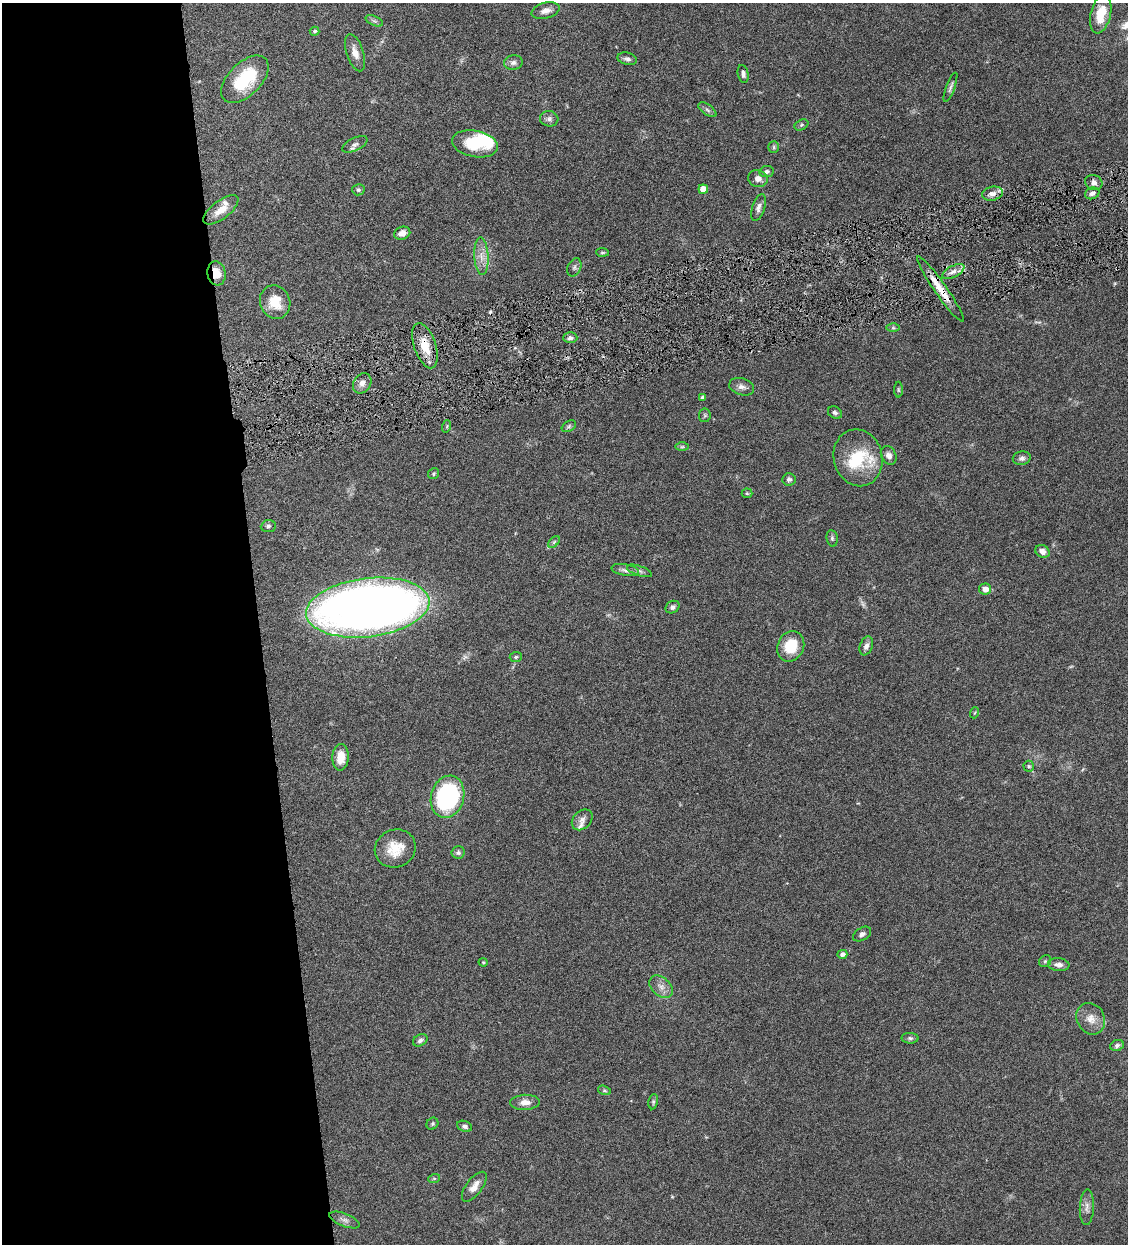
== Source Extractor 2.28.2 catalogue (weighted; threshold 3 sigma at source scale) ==
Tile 9 of 4 x 4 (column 1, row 3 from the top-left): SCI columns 263-1388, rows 1245-2486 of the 4911 x 4971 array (HDU 1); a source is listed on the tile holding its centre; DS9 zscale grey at full resolution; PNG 1130 x 1246 px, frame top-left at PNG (2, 3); each listed source drawn as its Kron ellipse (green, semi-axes under 4 px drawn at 4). Shown black and unused: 23% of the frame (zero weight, under 4 of 8 exposures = <1% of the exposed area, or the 3 px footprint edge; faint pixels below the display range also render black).
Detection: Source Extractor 2.28.2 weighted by HDU 2 'WHT'; one run over the whole footprint, this tile lists its part. Background 0.0442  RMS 0.0037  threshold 0.0153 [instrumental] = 3 sigma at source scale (4.09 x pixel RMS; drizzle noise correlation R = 1.36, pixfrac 0.8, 0.05/0.05 arcsec/px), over >= 5 px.
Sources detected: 98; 2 too faint to see at this stretch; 2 inside a brighter object's white glare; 1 cosmic-ray / hot-pixel residue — neither listed nor drawn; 4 inside a brighter listed object's ellipse — not listed separately; the other 89 listed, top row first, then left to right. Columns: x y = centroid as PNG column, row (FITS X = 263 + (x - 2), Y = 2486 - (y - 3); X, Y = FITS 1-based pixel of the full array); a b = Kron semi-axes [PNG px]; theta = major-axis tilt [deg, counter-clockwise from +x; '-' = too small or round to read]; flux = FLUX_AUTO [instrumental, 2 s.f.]
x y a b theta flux
546 11 14 8 15 2.3
1101 14 20 10 77 7.7
374 21 9 4 -22 0.83
314 31 5 4 - 0.58
355 53 19 8 -71 2.9
627 59 10 6 -14 1.1
513 63 9 7 6 1.3
743 74 9 5 -78 1.1
245 79 29 16 45 18
950 87 16 4 69 0.99
707 110 10 5 -36 0.92
549 119 9 7 -14 1.2
801 125 7 5 28 0.55
355 144 14 6 26 1.4
475 144 23 13 -10 11
774 147 6 5 - 0.53
767 172 7 5 10 0.94
758 179 10 8 -18 2.1
1094 183 9 7 -26 1.5
703 189 5 4 - 4.1
358 190 6 5 - 0.6
1092 193 7 5 20 1
992 194 10 7 12 1.9
758 208 14 6 73 1.5
221 210 21 9 37 4.5
402 233 8 6 21 2.5
602 252 6 4 -4 0.46
481 256 19 7 -87 3.3
574 267 9 6 65 0.93
953 272 12 5 28 1.8
216 273 12 9 -81 4.1
940 289 39 6 -55 6.5
275 302 17 15 -71 6.8
893 328 6 4 0 0.53
570 338 7 5 -1 1.1
425 346 23 11 -71 6.8
362 383 11 8 57 2
742 387 13 8 -17 1.7
898 390 8 3 -89 0.41
702 397 4 3 - 0.67
835 413 7 6 - 0.84
705 415 7 6 - 0.58
447 426 6 4 72 0.37
569 426 8 5 30 0.66
682 447 6 4 1 0.54
889 455 10 7 -62 1.8
858 458 29 24 -75 13
1022 458 9 7 10 1.2
434 474 6 5 - 0.52
789 479 6 6 - 0.98
747 493 5 5 - 0.42
268 526 7 6 - 0.8
832 538 8 5 -81 0.72
554 542 7 4 46 0.63
1042 551 7 6 - 1.8
625 570 14 5 -10 1.5
639 571 13 5 -19 1.2
985 589 6 6 - 2.4
673 607 7 6 - 1
368 608 62 29 7 330
791 646 16 13 65 9.9
866 646 10 6 69 1.4
516 657 6 5 - 0.6
974 713 5 3 - 0.35
341 757 13 8 87 4.8
1029 766 6 5 - 0.56
447 797 21 16 74 53
582 820 12 8 45 1.8
395 848 21 18 23 7.7
458 852 6 6 - 0.82
862 934 10 6 32 1.1
842 954 5 4 - 1.4
1045 961 6 5 - 0.64
483 962 4 4 - 0.36
1059 965 11 6 -7 1.8
661 987 13 9 -41 2.4
1091 1019 16 14 -60 3.9
910 1038 8 5 -1 0.77
420 1040 8 5 31 1.2
1117 1045 7 5 24 0.87
604 1090 6 4 -18 0.54
525 1102 15 7 2 2.5
653 1102 8 4 81 0.58
432 1124 6 5 - 0.57
464 1126 7 5 -20 0.93
434 1179 6 4 19 0.42
474 1187 17 8 53 2.9
1087 1207 18 7 87 2.1
344 1220 16 6 -22 1.5
Overlapping masked pixels (flux is a lower limit): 4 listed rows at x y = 992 194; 216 273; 940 289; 425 346